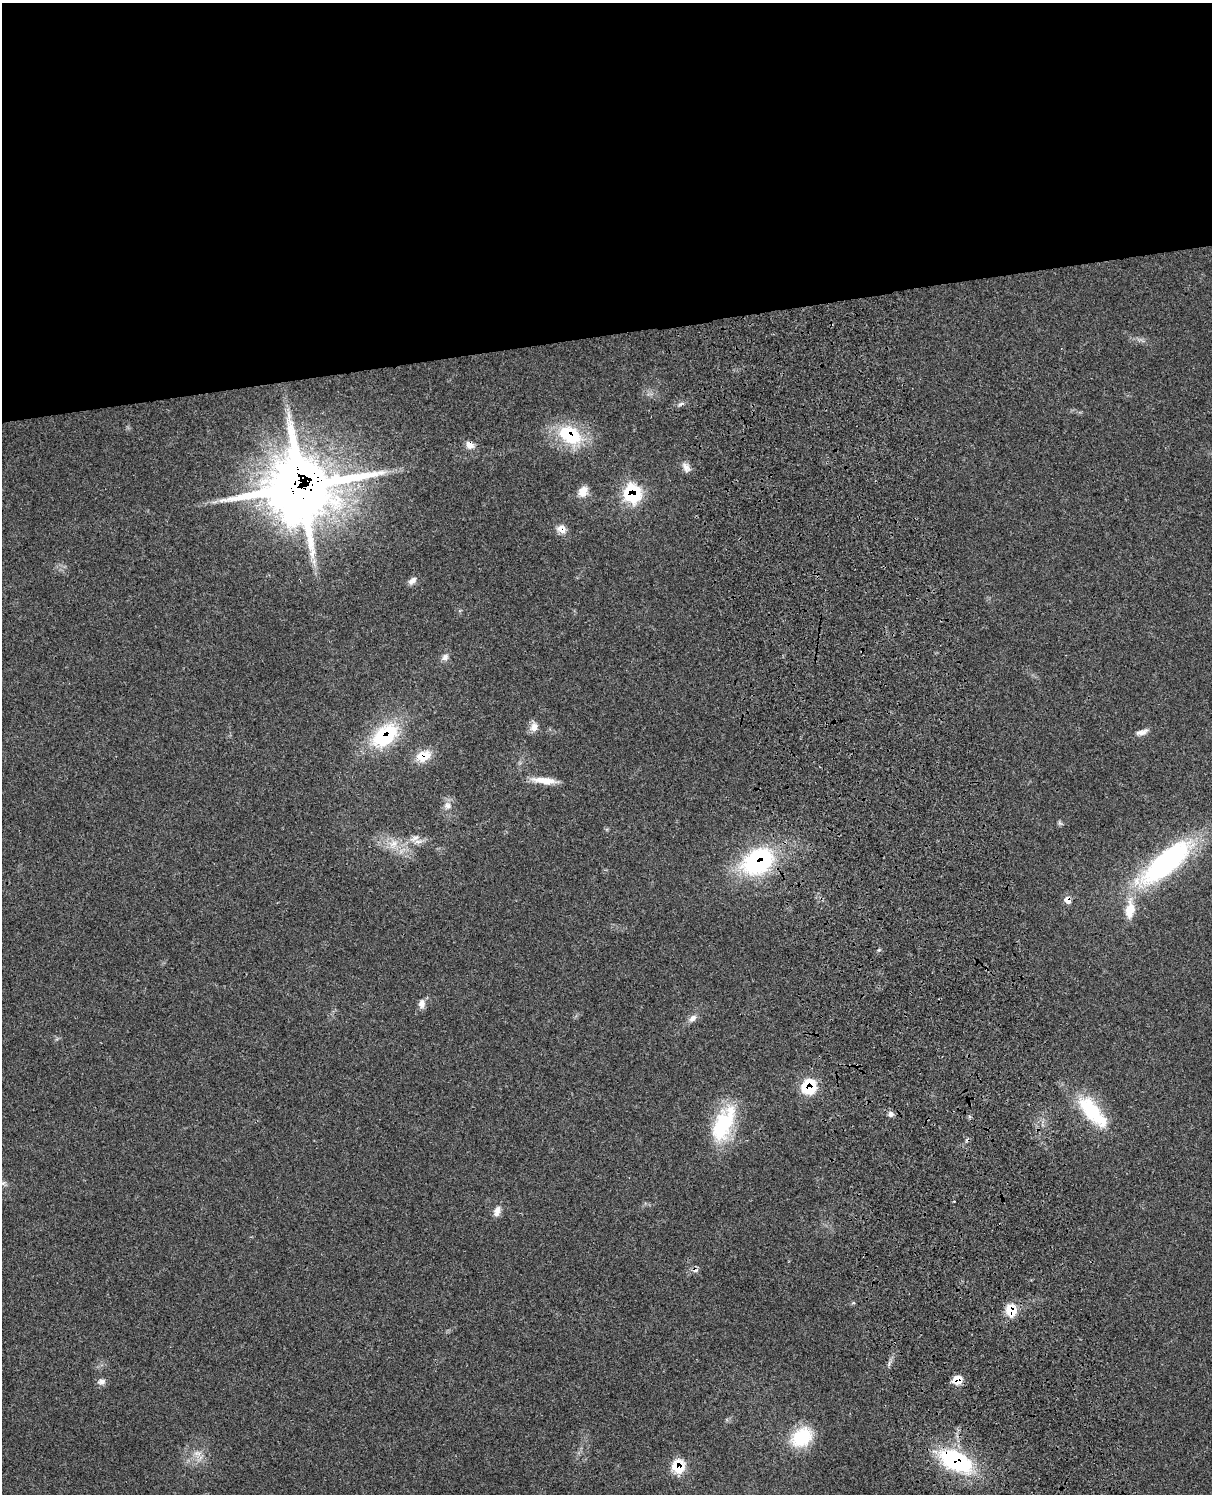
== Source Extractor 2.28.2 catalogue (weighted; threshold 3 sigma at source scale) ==
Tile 2 of 4 x 3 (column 2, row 1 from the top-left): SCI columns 1334-2543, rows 3268-4759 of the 5077 x 4925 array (HDU 1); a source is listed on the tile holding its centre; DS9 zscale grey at full resolution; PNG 1214 x 1496 px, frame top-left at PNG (2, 3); no overlay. Shown black and unused: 22% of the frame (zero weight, under 3 of 4 exposures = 6% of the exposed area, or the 3 px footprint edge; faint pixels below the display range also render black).
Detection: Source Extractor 2.28.2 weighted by HDU 2 'WHT'; one run over the whole footprint, this tile lists its part. Background 0.0987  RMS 0.0063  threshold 0.0285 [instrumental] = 3 sigma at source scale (4.5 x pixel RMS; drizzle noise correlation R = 1.50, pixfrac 1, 0.05/0.05 arcsec/px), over >= 5 px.
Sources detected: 38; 1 cosmic-ray / hot-pixel residue — not listed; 1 inside a brighter listed object's ellipse — not listed separately; the other 36 listed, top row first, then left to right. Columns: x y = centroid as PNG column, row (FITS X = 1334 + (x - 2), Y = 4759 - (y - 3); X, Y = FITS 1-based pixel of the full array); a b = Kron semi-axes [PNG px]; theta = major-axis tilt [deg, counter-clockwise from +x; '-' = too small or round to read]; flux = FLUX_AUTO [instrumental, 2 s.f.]
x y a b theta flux
569 435 29 19 -28 38
469 445 12 9 -42 4.2
686 467 15 8 -60 3.7
300 487 30 26 5 2600
583 492 13 10 62 7
632 494 10 9 - 76
561 529 13 10 -31 4.8
412 581 12 7 39 3.1
445 657 10 8 47 2.8
534 727 12 10 78 4.6
1142 732 15 7 15 3.4
385 736 33 21 40 46
423 756 18 13 20 12
544 780 31 8 -6 9.3
447 805 11 9 -9 3.6
415 838 13 6 26 3.9
393 844 13 7 22 5.5
758 862 34 25 30 82
1166 862 66 21 39 130
1067 900 8 7 - 4.7
1130 909 27 12 85 13
422 1003 12 9 79 3.5
693 1018 11 7 42 3.2
809 1087 10 10 - 33
1091 1111 44 19 -52 37
891 1114 7 7 - 2.4
723 1124 48 22 65 44
3 1183 8 5 44 1.6
497 1211 15 8 71 4
1011 1310 14 12 -73 12
957 1380 9 8 - 9.5
101 1382 11 8 9 2.6
802 1437 28 21 39 24
197 1453 11 7 -9 3.4
956 1461 34 18 -27 71
678 1467 11 11 - 19
Overlapping masked pixels (flux is a lower limit): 14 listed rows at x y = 569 435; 469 445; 300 487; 632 494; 561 529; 385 736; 423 756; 758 862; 1067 900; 809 1087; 1011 1310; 957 1380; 956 1461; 678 1467